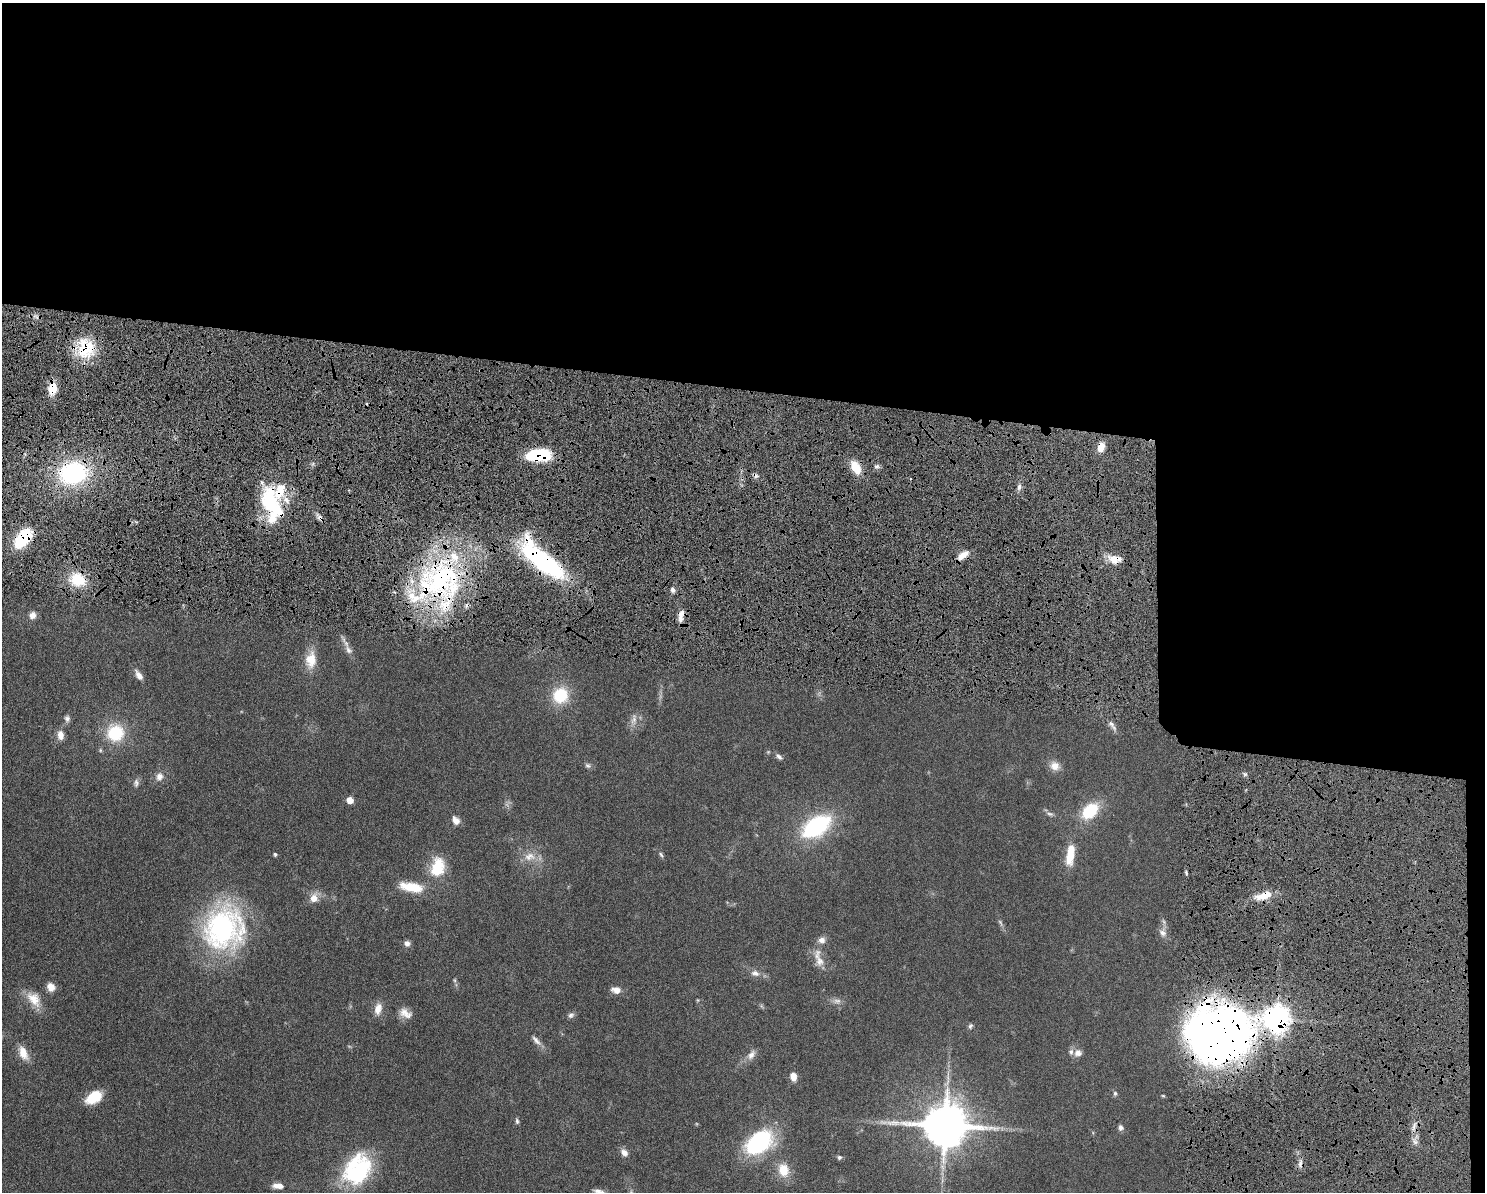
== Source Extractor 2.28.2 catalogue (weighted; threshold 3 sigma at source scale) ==
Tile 3 of 3 x 4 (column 3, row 1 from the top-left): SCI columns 3104-4586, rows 3583-4772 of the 4818 x 4785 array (HDU 1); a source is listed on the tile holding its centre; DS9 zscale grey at full resolution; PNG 1487 x 1194 px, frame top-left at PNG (2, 3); no overlay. Shown black and unused: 39% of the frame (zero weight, under 6 of 12 exposures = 3% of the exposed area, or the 3 px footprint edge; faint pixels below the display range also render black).
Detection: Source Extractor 2.28.2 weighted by HDU 2 'WHT'; one run over the whole footprint, this tile lists its part. Background 0.0865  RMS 0.0047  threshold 0.0191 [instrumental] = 3 sigma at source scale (4.09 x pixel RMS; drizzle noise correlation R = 1.36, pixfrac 0.8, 0.05/0.05 arcsec/px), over >= 5 px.
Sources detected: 105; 7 too faint to see at this stretch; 2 inside a brighter object's white glare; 3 cosmic-ray / hot-pixel residue — not listed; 7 inside a brighter listed object's ellipse — not listed separately; the other 86 listed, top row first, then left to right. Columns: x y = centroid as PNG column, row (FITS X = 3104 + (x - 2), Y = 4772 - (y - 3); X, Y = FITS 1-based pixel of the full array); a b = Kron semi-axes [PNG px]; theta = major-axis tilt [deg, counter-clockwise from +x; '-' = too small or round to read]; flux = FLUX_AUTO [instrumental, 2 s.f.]
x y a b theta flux
85 348 26 22 -82 19
52 388 11 7 85 10
1101 447 10 7 68 5.1
539 455 26 12 3 23
877 466 8 5 6 1.1
856 467 17 10 -57 7.9
73 473 30 23 12 55
1019 487 9 5 80 1.5
269 500 37 20 -87 30
320 518 10 6 -54 1.8
23 538 24 14 52 20
963 555 16 7 37 4.2
1115 559 17 10 -7 5.7
543 560 49 16 -41 85
78 580 17 14 -18 15
439 583 68 58 49 110
673 590 6 5 - 1.4
32 615 8 7 - 2.9
680 618 11 7 83 3
348 650 15 8 -59 2.9
311 660 22 13 84 7.8
139 675 14 7 -58 2.5
560 695 18 17 - 16
67 718 9 7 -82 1.5
634 720 19 8 81 3.1
1111 724 10 7 -48 1.8
116 733 16 16 - 21
60 735 12 8 -83 3.3
100 750 6 5 - 0.64
779 757 10 6 -40 1.4
588 765 9 7 -27 1.1
1055 766 12 10 -24 4.2
1245 774 6 5 - 0.85
159 777 11 9 77 3
136 783 11 8 82 1.7
350 800 5 5 - 6.4
1090 811 14 9 43 24
1050 814 11 5 -16 1.3
456 820 10 8 -54 2.7
816 826 27 15 33 55
275 854 4 4 - 0.84
1070 854 25 9 82 10
661 855 10 5 -49 0.92
529 857 19 12 1 5.9
437 867 21 15 79 15
1186 873 7 3 -69 0.63
411 887 31 11 -10 11
1264 895 21 9 19 8.3
314 898 12 9 69 4.6
224 928 48 42 72 87
1163 932 13 10 -70 2.9
407 943 7 7 - 1.8
818 958 29 11 -75 5.4
755 973 12 8 -10 2.5
454 980 5 5 - 0.57
51 987 9 8 - 3.9
616 990 11 8 -12 3.1
34 999 24 15 -51 7.7
698 1000 5 4 - 0.41
762 1006 7 4 -70 0.61
378 1009 15 8 79 4.2
405 1013 17 11 -26 3.9
571 1015 9 7 42 1.3
1276 1018 9 8 - 560
970 1026 7 6 - 0.9
1220 1034 60 51 15 380
536 1040 18 7 -47 2.5
23 1053 19 10 -66 6
1078 1053 11 10 - 2.5
751 1055 14 9 55 2.8
793 1076 8 6 -78 3.9
1115 1093 7 5 89 0.87
94 1097 18 11 32 11
517 1121 8 4 -79 0.85
945 1125 14 13 - 1900
1414 1126 15 5 74 2.2
1121 1128 7 6 - 1.5
1415 1142 9 6 -54 1.8
759 1143 30 19 34 46
624 1153 10 7 -49 2.5
839 1157 6 6 - 0.98
1300 1163 13 5 85 2.1
357 1169 38 29 56 42
783 1170 17 13 -77 8.8
278 1186 14 7 -6 3.1
599 1192 14 7 -22 2.6
Overlapping masked pixels (flux is a lower limit): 17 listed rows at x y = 85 348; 52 388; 1101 447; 539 455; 856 467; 73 473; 269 500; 320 518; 23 538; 963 555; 1115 559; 543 560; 78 580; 439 583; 1264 895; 1276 1018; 1220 1034
Isophote crosses this tile's border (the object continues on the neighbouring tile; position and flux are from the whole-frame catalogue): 1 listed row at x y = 599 1192